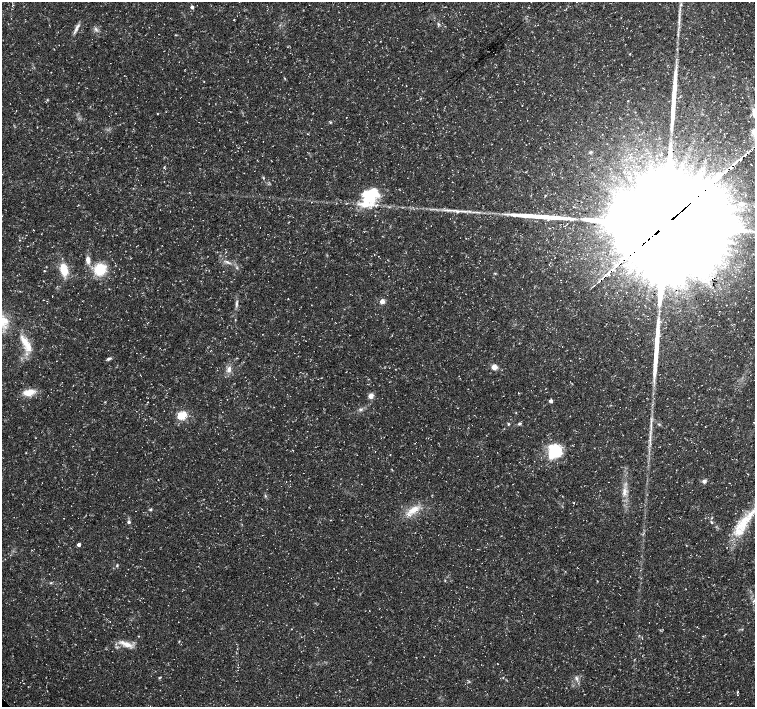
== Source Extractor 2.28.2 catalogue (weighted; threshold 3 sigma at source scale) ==
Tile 10 of 4 x 4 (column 2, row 3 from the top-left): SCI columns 1506-3010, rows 1558-2966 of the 6024 x 5999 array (HDU 1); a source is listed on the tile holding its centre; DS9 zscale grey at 2 x 2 block average (1 PNG px = mean of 2 x 2 image px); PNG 757 x 709 px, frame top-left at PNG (2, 2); no overlay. Shown black and unused: <1% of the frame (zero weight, under 3 of 5 exposures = <1% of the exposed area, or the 3 px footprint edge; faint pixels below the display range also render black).
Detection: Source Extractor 2.28.2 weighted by HDU 2 'WHT'; one run over the whole footprint, this tile lists its part. Background 0.0235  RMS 0.0023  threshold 0.0105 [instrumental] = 3 sigma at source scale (4.5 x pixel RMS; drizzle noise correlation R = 1.50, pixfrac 1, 0.0396/0.0396 arcsec/px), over >= 5 px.
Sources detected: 109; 1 too faint to see at this stretch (2 x 2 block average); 2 inside a brighter object's white glare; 3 cosmic-ray / hot-pixel residue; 5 long thin detections or spike segments (spike, bleed or trail) — not listed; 9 inside a brighter listed object's ellipse — not listed separately; the other 89 listed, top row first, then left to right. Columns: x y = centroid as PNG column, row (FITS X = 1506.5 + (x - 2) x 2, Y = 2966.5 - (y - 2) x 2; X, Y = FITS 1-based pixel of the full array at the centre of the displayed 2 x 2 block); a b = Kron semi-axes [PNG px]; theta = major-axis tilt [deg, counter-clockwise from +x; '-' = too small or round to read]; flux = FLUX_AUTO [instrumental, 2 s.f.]
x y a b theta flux
192 7 3 3 - 2.1
234 20 2 2 - 0.63
438 24 5 3 - 0.71
77 26 9 4 50 2.1
96 30 6 3 -50 1.1
380 41 2 2 - 0.2
59 45 2 2 - 0.16
630 54 2 2 - 0.36
714 77 2 2 - 0.23
628 101 2 2 - 0.32
522 105 2 2 - 0.21
157 114 2 2 - 0.3
346 117 2 2 - 0.15
330 122 3 2 - 0.46
308 134 3 2 - 0.3
750 151 2 2 - 1.2
590 152 4 3 - 0.72
745 155 2 2 - 1.3
741 159 3 2 - 1.7
734 164 3 2 - 1.6
723 174 5 2 - 2.8
263 177 4 2 - 0.53
712 184 3 2 - 410
745 195 3 2 - 0.36
370 196 30 15 57 25
545 196 4 2 - 0.31
742 204 8 6 -19 2.7
457 211 18 3 -7 3.9
665 225 32 30 3 27000
466 238 2 2 - 0.15
629 255 4 2 - 2.1
88 260 9 5 -81 3.3
227 262 7 3 -30 1.3
237 268 3 2 - 0.44
100 269 12 11 - 17
64 270 14 8 -75 10
44 271 3 2 - 0.32
223 271 2 2 - 0.14
608 274 4 3 - 3.2
599 282 2 2 - 0.8
288 299 2 2 - 0.2
43 300 2 2 - 0.19
382 301 3 3 - 7.5
236 304 8 3 86 1.5
235 320 2 2 - 0.27
26 343 25 7 -57 8.9
109 359 7 3 20 1.2
56 361 2 2 - 0.16
494 367 6 5 - 3.1
229 369 9 6 75 2.8
346 372 2 2 - 0.21
27 392 10 8 2 5.5
371 396 6 5 - 2.8
550 401 3 3 - 2.6
147 402 3 2 - 0.2
360 409 5 3 - 0.93
182 415 4 3 - 34
474 415 2 2 - 0.21
508 424 4 3 - 0.56
519 424 4 3 - 0.86
73 446 2 2 - 0.18
556 451 18 14 48 20
390 454 2 2 - 0.25
704 481 6 5 - 1.5
600 491 2 2 - 0.16
624 491 12 5 -89 3.8
265 496 4 2 - 0.33
574 503 3 2 - 0.37
151 509 4 3 - 0.84
413 510 17 8 28 7.6
136 511 2 2 - 0.16
712 518 3 2 - 0.36
129 522 4 4 - 1
711 522 5 2 - 0.66
742 524 22 13 45 16
79 544 3 3 - 2.5
32 550 2 2 - 0.23
117 565 4 3 - 0.57
445 581 3 2 - 0.38
51 583 4 2 - 0.54
753 601 4 3 - 0.69
178 622 2 2 - 0.17
291 629 2 2 - 0.2
179 641 3 2 - 0.34
127 644 15 6 -21 5.3
159 678 4 2 - 0.47
503 678 3 2 - 0.38
576 678 5 4 - 1.3
738 692 3 2 - 0.43
Overlapping masked pixels (flux is a lower limit): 3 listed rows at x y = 712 184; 665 225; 629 255
Diffuse or blended objects may show on this block-average render without a row.